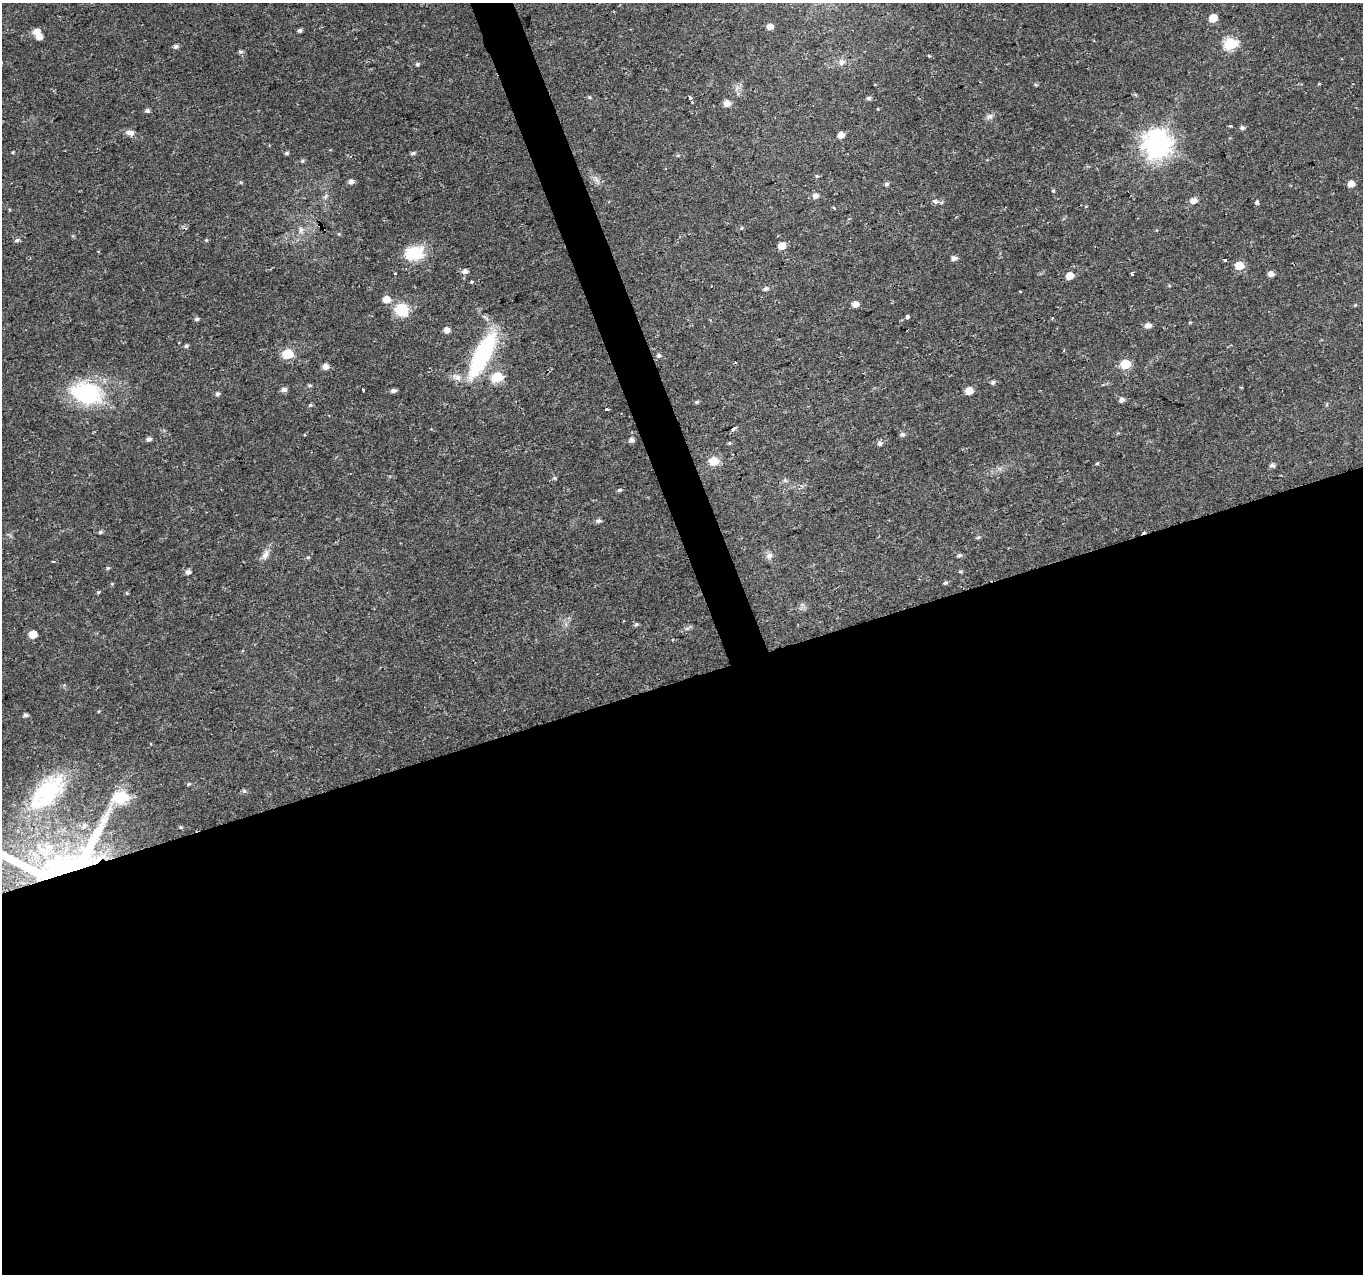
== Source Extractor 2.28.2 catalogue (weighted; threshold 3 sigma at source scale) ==
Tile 15 of 4 x 4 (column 3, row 4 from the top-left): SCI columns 2727-4087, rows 128-1399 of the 5449 x 5285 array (HDU 1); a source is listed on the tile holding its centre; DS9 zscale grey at full resolution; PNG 1365 x 1276 px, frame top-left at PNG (2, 3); no overlay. Shown black and unused: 48% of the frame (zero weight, under 2 of 3 exposures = <1% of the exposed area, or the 3 px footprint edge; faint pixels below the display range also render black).
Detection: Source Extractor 2.28.2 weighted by HDU 2 'WHT'; one run over the whole footprint, this tile lists its part. Background 0.0288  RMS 0.0031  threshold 0.0141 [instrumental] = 3 sigma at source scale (4.5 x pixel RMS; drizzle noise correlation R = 1.50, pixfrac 1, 0.0396/0.0396 arcsec/px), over >= 5 px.
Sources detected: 118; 3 cosmic-ray / hot-pixel residue — not listed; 2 inside a brighter listed object's ellipse — not listed separately; the other 113 listed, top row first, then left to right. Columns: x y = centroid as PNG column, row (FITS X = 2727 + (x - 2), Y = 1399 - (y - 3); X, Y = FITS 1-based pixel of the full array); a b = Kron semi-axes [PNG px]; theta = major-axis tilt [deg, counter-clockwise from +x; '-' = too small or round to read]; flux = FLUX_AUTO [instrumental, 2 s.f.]
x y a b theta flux
1213 18 6 5 - 6.6
770 27 5 4 - 2.6
299 30 5 4 - 0.68
36 32 9 7 20 2.1
39 36 6 6 - 2.4
1230 44 6 6 - 34
176 46 6 5 - 0.81
240 52 7 5 -1 0.58
929 55 3 3 - 0.54
841 62 8 7 - 1.2
417 64 5 5 - 0.45
1136 95 5 3 - 0.34
690 98 3 3 - 2.5
869 98 7 5 16 0.57
727 103 7 6 - 1.9
147 111 6 5 - 0.68
990 116 9 6 30 1.1
1230 126 4 3 - 0.44
1242 128 5 5 - 0.69
130 133 11 7 -11 1.6
841 135 5 5 - 2.4
1157 144 9 9 - 370
13 152 4 3 - 0.28
287 153 5 4 - 0.49
413 153 7 4 10 0.6
302 161 5 4 - 0.44
241 182 6 3 17 0.32
351 182 6 6 - 1.1
886 184 6 4 1 0.63
1351 184 5 5 - 2.5
1053 191 4 3 - 0.48
325 196 9 3 45 0.57
815 196 7 6 - 1.4
1193 200 7 6 - 2
935 201 7 6 - 0.8
1257 202 4 4 - 1.2
834 208 3 2 - 0.44
741 228 5 3 - 0.29
301 230 8 6 89 1.1
17 240 6 5 - 0.71
206 240 4 4 - 0.29
782 246 6 6 - 3.5
98 252 3 3 - 0.3
415 253 19 13 5 13
954 258 6 5 - 1.3
1239 265 6 5 - 7.7
465 271 7 6 - 1.2
395 273 3 3 - 0.87
1132 273 4 3 - 0.74
1271 274 5 5 - 1.7
1070 276 5 5 - 4.1
471 282 4 3 - 1.2
766 289 7 5 20 0.82
386 299 7 6 - 3
856 304 5 5 - 2.5
1355 305 4 4 - 0.26
402 310 10 10 - 11
907 317 4 3 - 7.6
1052 318 4 2 - 0.24
197 319 6 4 14 0.62
1190 322 5 3 - 0.26
1148 325 7 5 15 1.6
447 330 6 5 - 1.8
186 346 5 5 - 0.52
287 354 6 5 - 17
482 354 51 16 63 33
659 355 6 5 - 0.76
1126 364 6 5 - 13
325 367 6 5 - 1.9
497 377 6 6 - 17
993 382 5 5 - 0.68
310 385 6 4 1 0.43
284 390 7 5 8 1.2
363 390 3 3 - 1.5
393 391 6 4 7 0.92
969 391 6 6 - 3.7
87 393 34 23 -17 29
217 394 5 5 - 0.76
1122 400 6 5 - 1.1
697 402 6 4 20 0.47
310 405 5 4 - 0.4
606 410 3 3 - 2.2
734 429 5 3 - 1.1
902 434 7 5 23 0.83
149 439 6 5 - 0.94
631 440 7 5 1 0.91
729 443 5 5 - 0.36
880 443 6 6 - 0.95
714 461 8 7 - 5.7
1097 463 4 4 - 0.32
1272 465 6 5 - 0.82
554 478 5 4 - 0.42
619 490 6 4 17 0.52
598 521 7 6 - 0.78
100 532 6 5 - 0.55
978 537 6 4 2 0.42
265 555 15 7 63 1.9
959 555 6 5 - 0.66
769 556 9 7 19 1.3
53 561 4 2 - 0.25
108 568 5 4 - 0.45
960 571 5 3 - 0.39
188 572 6 5 - 1.1
945 583 5 4 - 0.53
98 592 5 4 - 0.34
127 593 5 3 - 0.31
636 624 6 5 - 0.57
33 634 6 5 - 6.2
25 715 5 4 - 0.81
189 784 5 4 - 0.41
244 791 6 5 - 0.6
47 792 59 28 45 30
57 862 146 61 14 130
Overlapping masked pixels (flux is a lower limit): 1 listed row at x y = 57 862
Isophote crosses this tile's border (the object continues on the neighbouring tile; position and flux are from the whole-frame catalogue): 1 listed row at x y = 57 862